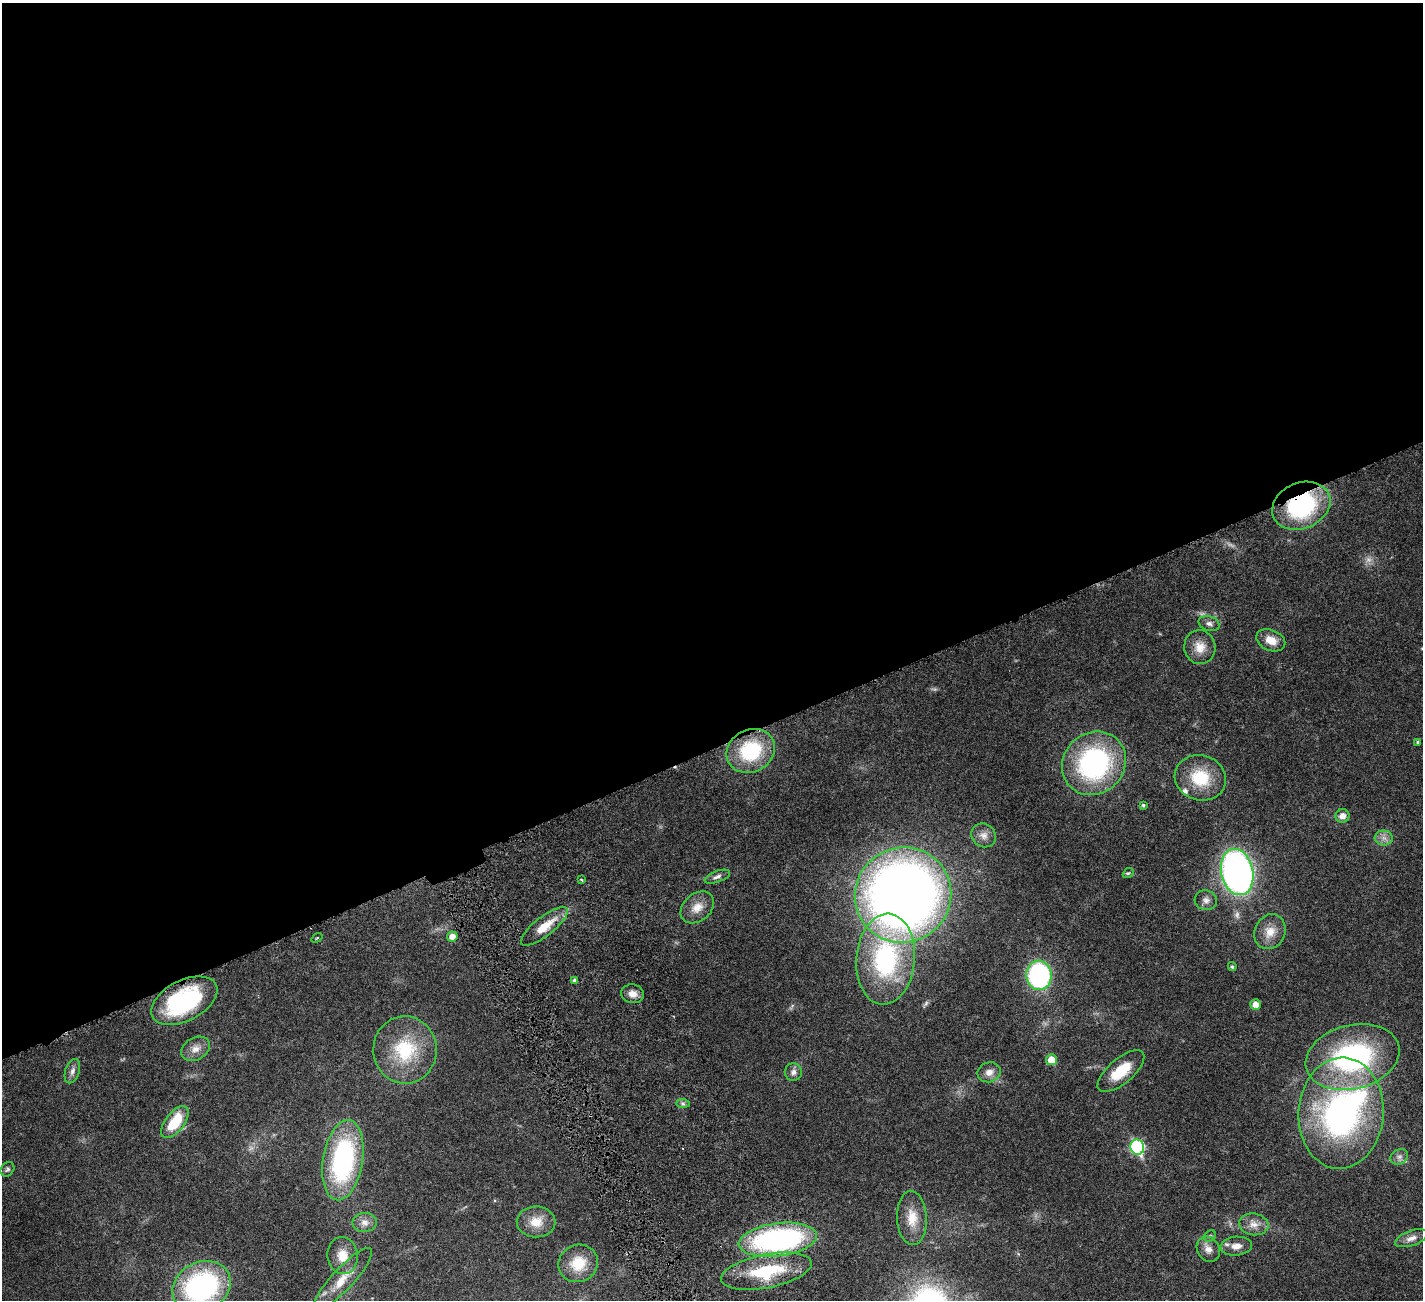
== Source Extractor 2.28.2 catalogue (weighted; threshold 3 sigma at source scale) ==
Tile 2 of 4 x 4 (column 2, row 1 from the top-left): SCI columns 1423-2843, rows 4193-5490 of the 5741 x 5680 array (HDU 1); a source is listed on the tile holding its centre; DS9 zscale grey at full resolution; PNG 1425 x 1302 px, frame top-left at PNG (2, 3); each listed source drawn as its Kron ellipse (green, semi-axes under 4 px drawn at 4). Shown black and unused: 58% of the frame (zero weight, under 4 of 8 exposures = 2% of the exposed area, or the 3 px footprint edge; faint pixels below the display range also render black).
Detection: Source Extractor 2.28.2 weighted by HDU 2 'WHT'; one run over the whole footprint, this tile lists its part. Background 0.0348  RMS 0.0021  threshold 0.00866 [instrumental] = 3 sigma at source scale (4.09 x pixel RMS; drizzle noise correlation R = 1.36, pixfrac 0.8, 0.05/0.05 arcsec/px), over >= 5 px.
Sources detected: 67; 6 too faint to see at this stretch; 1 inside a brighter object's white glare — neither listed nor drawn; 1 inside a brighter listed object's ellipse — not listed separately; the other 59 listed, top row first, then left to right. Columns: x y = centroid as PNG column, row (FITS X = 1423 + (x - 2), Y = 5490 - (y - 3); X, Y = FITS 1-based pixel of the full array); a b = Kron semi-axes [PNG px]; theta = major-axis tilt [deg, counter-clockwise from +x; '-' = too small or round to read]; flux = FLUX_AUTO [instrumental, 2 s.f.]
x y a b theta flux
1301 506 30 23 23 23
1209 623 11 7 -16 0.81
1271 640 15 10 -23 2.4
1200 647 17 15 -78 2.8
1418 742 4 4 - 0.31
751 751 25 21 28 13
1094 763 33 30 44 36
1200 778 26 22 -17 8.4
1143 805 4 4 - 0.28
1342 816 7 6 - 1.4
984 835 13 11 -35 1.5
1384 838 9 7 -3 1
1237 872 23 16 -77 84
1128 873 6 4 40 0.27
717 877 13 5 19 0.8
581 880 4 3 - 0.24
903 895 48 47 - 210
1206 900 11 10 - 1.1
697 907 19 13 41 2.6
544 926 29 9 38 4.3
1270 932 18 15 65 2.9
452 936 5 5 - 1.7
317 938 6 3 36 0.2
886 959 45 29 85 27
1232 967 4 4 - 0.31
1039 975 15 12 -88 34
575 980 4 4 - 0.52
633 994 11 9 -11 1.4
184 1001 36 20 27 22
1255 1004 5 5 - 1.6
195 1049 15 11 30 1.8
405 1050 34 31 -88 13
1353 1057 48 32 14 35
1051 1060 5 5 - 3.1
72 1071 12 7 71 0.94
1121 1071 29 12 40 5.6
793 1072 9 8 - 0.93
989 1072 12 10 17 1.6
683 1103 7 4 -1 0.41
1341 1113 56 42 86 55
175 1122 19 9 53 7.4
1137 1147 7 7 - 27
1399 1157 9 7 31 0.82
343 1160 40 20 81 33
7 1169 8 6 53 0.42
912 1218 27 15 -87 4
365 1222 12 9 4 1.4
536 1222 19 15 -1 3.3
1254 1224 15 11 -8 1.9
1210 1236 6 5 - 0.35
1411 1238 17 7 19 1.5
778 1240 39 16 7 48
1236 1246 16 9 4 1.9
1208 1249 13 11 -56 1.5
343 1256 18 15 -83 3.3
578 1263 20 18 28 4.9
766 1271 46 16 11 12
343 1279 41 10 47 4.2
201 1287 30 24 28 37
Overlapping masked pixels (flux is a lower limit): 2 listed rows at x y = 1301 506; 184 1001
Isophote crosses this tile's border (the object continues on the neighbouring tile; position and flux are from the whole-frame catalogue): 1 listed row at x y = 201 1287